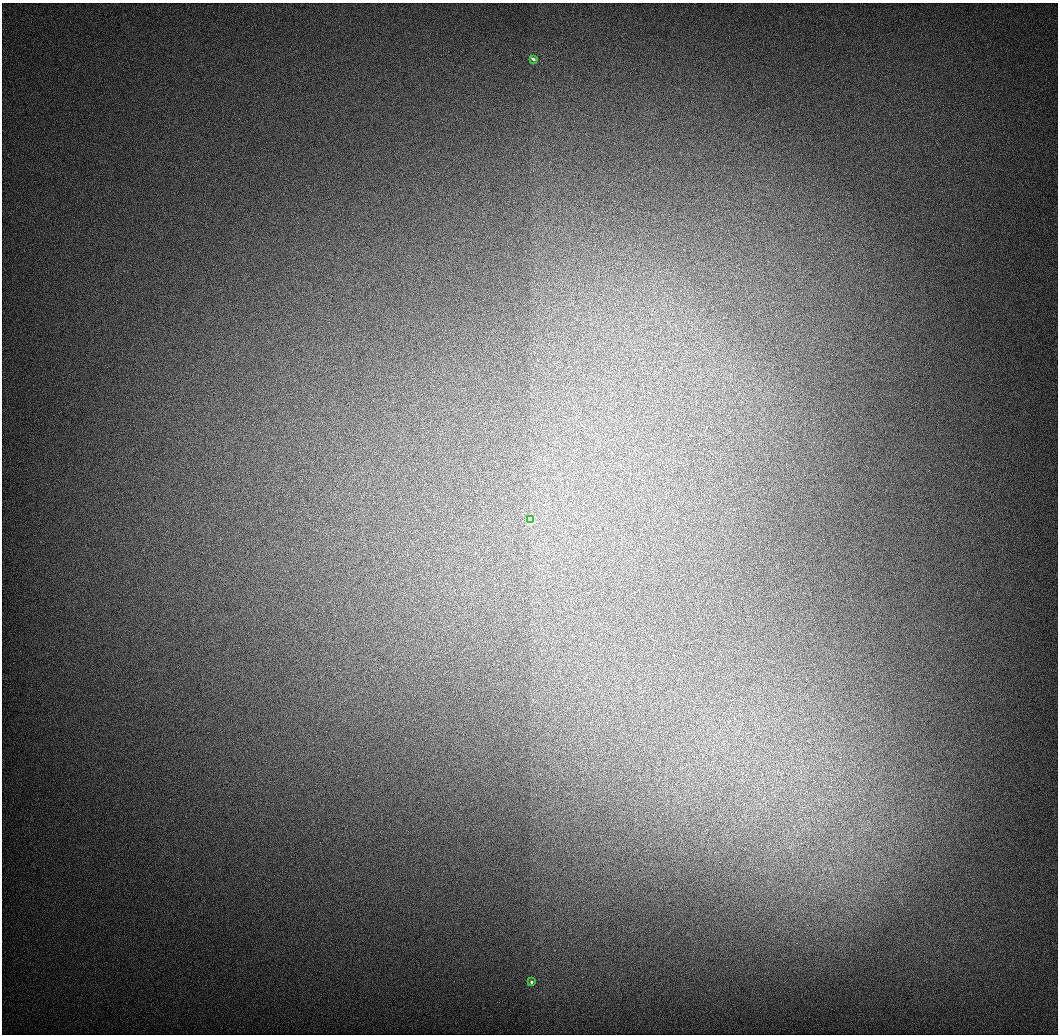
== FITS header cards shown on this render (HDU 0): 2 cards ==
NAXIS1  =                 1056 / Length of Axis 1 (Serial)
NAXIS2  =                 1032 / Length of Axis 2 (Parallel)

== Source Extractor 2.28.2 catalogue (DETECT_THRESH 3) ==
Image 1056 x 1032 px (HDU 0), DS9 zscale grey, 1 PNG px = 1 image px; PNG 1060 x 1036 px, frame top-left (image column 1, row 1032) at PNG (2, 3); each listed source drawn as its Kron ellipse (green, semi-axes under 4 px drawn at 4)
Background 525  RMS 4.3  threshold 12.8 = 3 sigma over >= 5 px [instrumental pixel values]
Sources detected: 3; all 3 listed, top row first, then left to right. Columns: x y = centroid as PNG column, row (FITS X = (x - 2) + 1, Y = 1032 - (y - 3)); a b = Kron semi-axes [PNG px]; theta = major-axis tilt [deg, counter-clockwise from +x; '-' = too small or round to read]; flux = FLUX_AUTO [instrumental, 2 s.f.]
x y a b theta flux
533 59 4 3 - 980
530 520 4 3 - 33000
532 982 3 3 - 1200